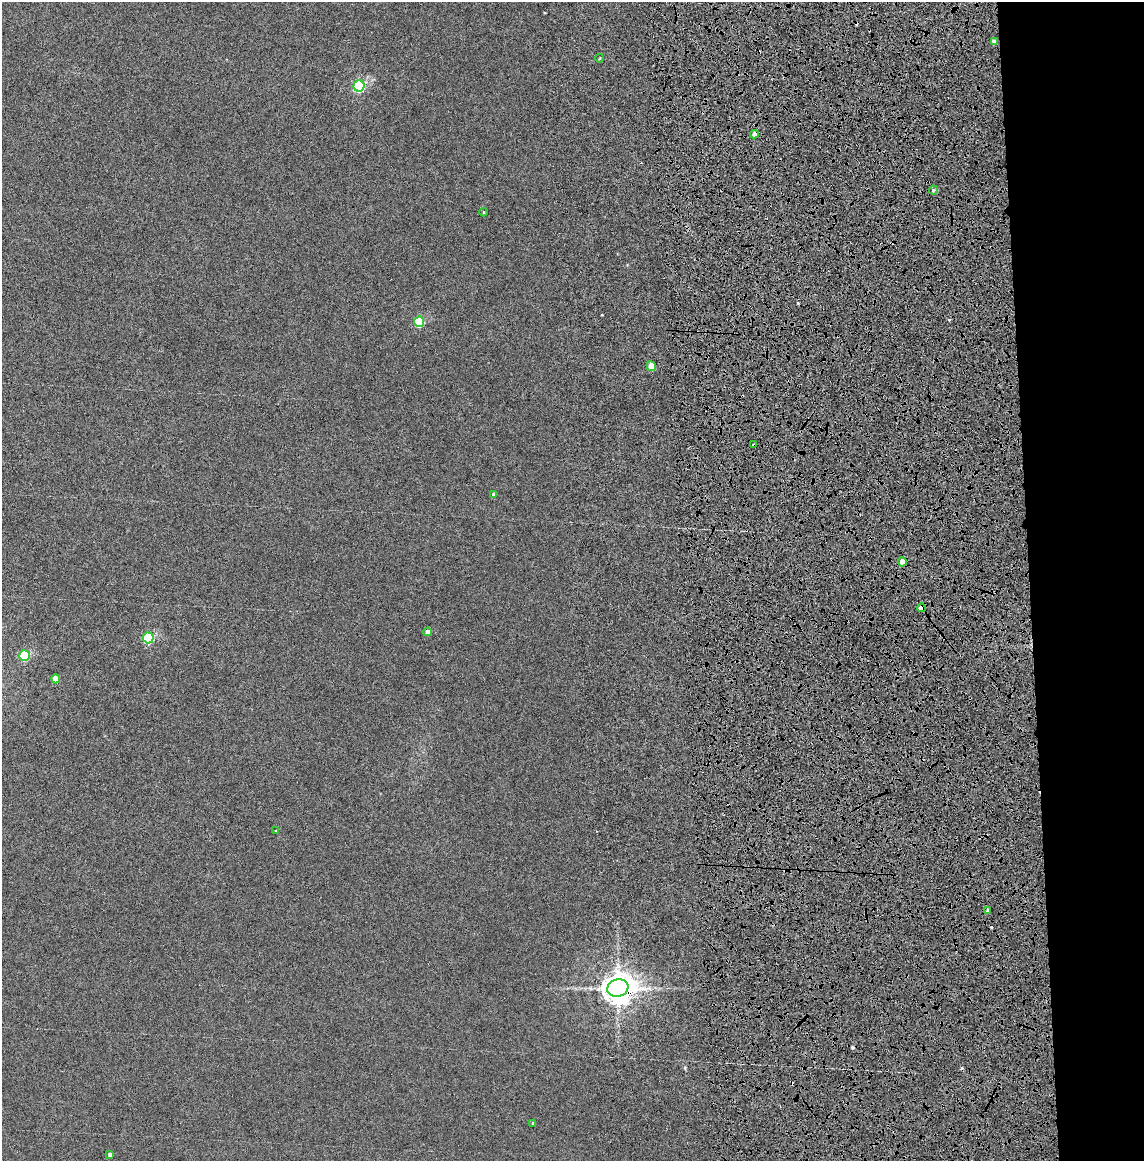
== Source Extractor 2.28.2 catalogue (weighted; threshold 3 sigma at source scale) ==
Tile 8 of 4 x 4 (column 4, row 2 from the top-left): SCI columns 3562-4703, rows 2417-3575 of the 4856 x 4834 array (HDU 1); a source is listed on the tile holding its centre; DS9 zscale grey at full resolution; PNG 1146 x 1163 px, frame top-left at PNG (2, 2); each listed source drawn as its Kron ellipse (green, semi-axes under 4 px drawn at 4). Shown black and unused: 11% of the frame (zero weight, under 4 of 8 exposures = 14% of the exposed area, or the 3 px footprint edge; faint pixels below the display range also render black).
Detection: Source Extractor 2.28.2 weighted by HDU 2 'WHT'; one run over the whole footprint, this tile lists its part. Background 0.00199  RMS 0.0021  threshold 0.00844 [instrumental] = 3 sigma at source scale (4.09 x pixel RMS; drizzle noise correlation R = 1.36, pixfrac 0.8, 0.05/0.05 arcsec/px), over >= 5 px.
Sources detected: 27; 6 cosmic-ray / hot-pixel residue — neither listed nor drawn; the other 21 listed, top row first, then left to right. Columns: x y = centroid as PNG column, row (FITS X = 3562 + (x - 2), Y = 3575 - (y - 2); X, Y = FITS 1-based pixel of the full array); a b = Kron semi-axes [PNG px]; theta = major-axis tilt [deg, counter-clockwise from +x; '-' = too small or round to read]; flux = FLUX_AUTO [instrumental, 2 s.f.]
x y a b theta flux
994 42 4 3 - 0.89
600 58 4 3 - 0.14
359 86 5 5 - 19
754 134 4 4 - 0.76
933 190 4 4 - 0.27
483 212 4 3 - 0.14
419 322 5 5 - 8.9
651 366 5 4 - 3.4
754 445 4 3 - 0.44
494 494 4 4 - 0.46
902 562 4 4 - 2.3
921 608 5 4 - 2.3
428 632 4 4 - 0.76
148 638 5 5 - 12
24 655 5 5 - 9.7
56 679 4 4 - 2.2
276 831 3 3 - 0.21
988 910 3 3 - 0.39
618 988 10 8 10 320
533 1123 3 3 - 0.19
110 1154 4 3 - 0.4
Overlapping masked pixels (flux is a lower limit): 3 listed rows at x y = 754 445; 921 608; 618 988